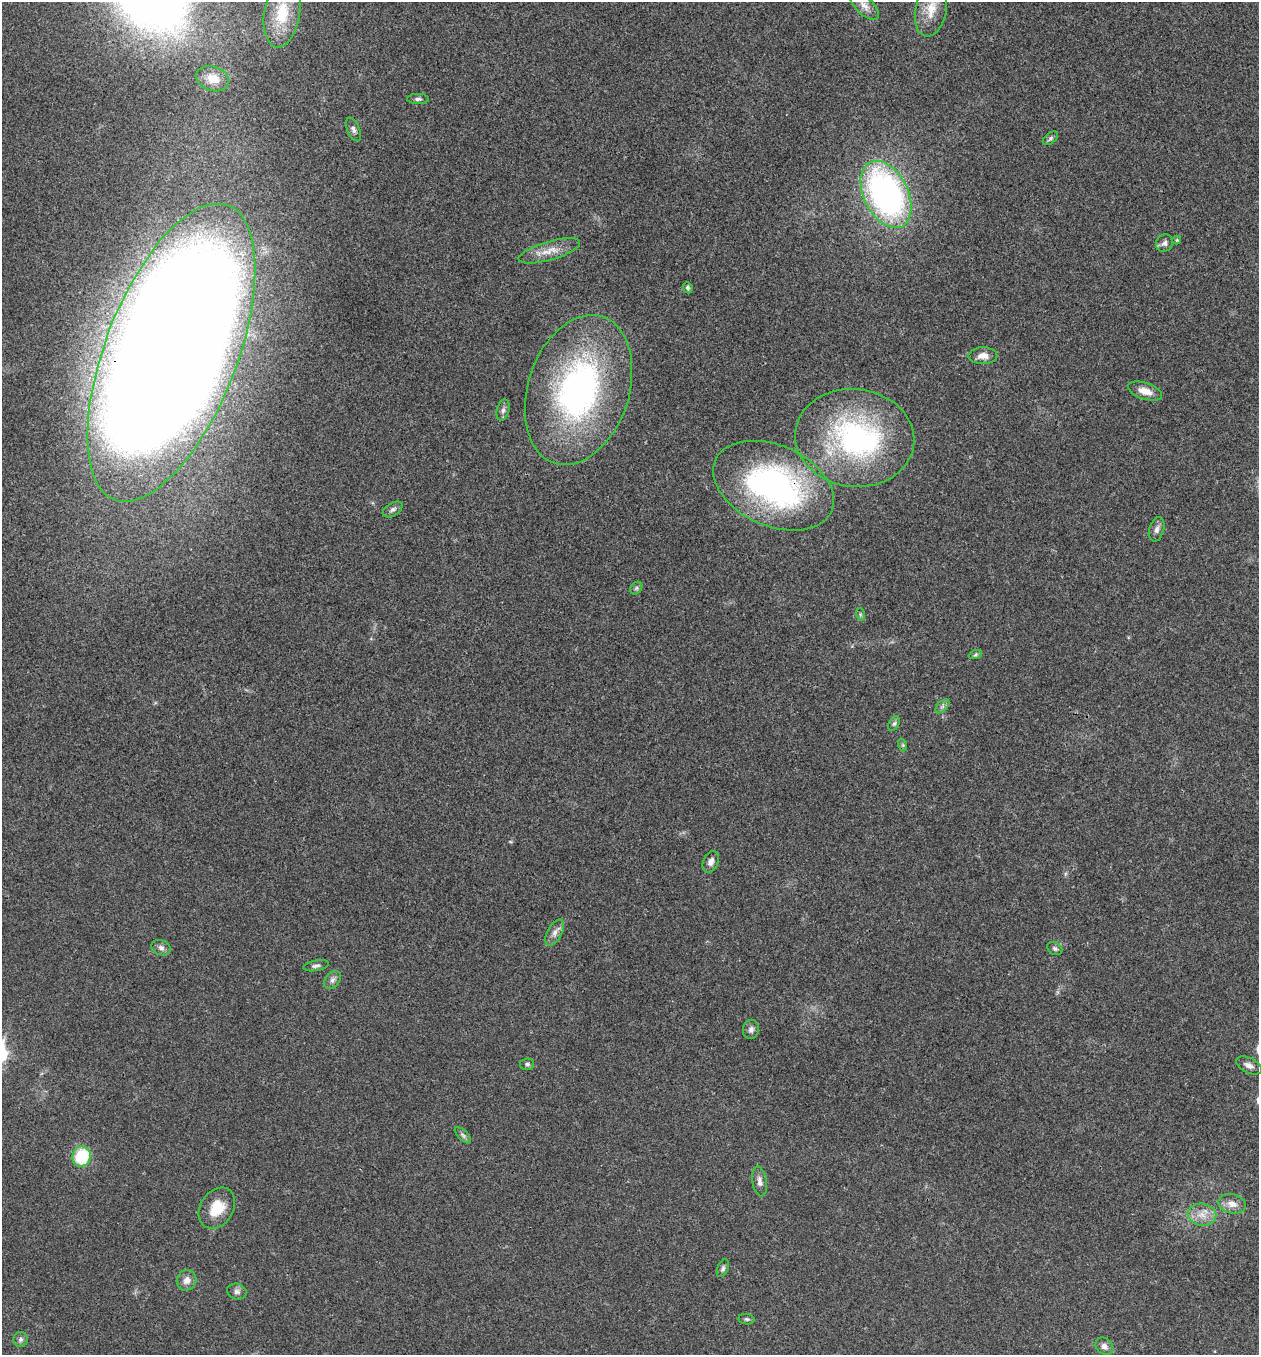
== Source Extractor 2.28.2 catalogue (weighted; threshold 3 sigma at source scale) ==
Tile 6 of 4 x 4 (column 2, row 2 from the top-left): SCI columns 1394-2650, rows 2710-4062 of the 5432 x 5417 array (HDU 1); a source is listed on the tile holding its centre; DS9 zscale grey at full resolution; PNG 1261 x 1357 px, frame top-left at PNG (2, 2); each listed source drawn as its Kron ellipse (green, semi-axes under 4 px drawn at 4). Shown black and unused: <1% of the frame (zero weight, under 3 of 4 exposures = <1% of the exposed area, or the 3 px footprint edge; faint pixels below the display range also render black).
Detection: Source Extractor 2.28.2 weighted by HDU 2 'WHT'; one run over the whole footprint, this tile lists its part. Background 0.0246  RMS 0.0041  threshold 0.0184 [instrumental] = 3 sigma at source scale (4.5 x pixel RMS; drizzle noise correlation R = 1.50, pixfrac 1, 0.05/0.05 arcsec/px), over >= 5 px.
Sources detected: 49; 1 inside a brighter object's white glare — neither listed nor drawn; the other 48 listed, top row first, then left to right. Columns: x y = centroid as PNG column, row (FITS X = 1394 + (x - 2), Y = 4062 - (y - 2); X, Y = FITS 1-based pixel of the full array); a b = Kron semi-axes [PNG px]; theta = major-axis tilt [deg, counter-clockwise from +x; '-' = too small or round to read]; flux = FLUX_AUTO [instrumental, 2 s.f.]
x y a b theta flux
864 5 19 8 -44 3.5
931 9 28 15 79 9.7
282 13 34 18 81 16
213 79 17 12 -19 6.1
418 99 11 5 0 1.2
353 129 12 6 -67 1.4
1050 138 9 5 39 0.9
886 194 36 22 -63 130
1177 240 4 4 - 0.41
1164 243 9 8 - 1.6
549 251 32 9 16 6.1
688 288 5 4 - 0.82
171 353 158 66 69 2100
983 356 14 8 1 3.4
578 390 77 50 72 130
1145 391 18 8 -18 4.6
503 410 10 6 75 1.4
855 438 60 49 -7 87
774 486 63 40 -24 110
393 509 11 6 31 1.4
1157 529 12 7 74 1.9
636 588 7 5 48 0.83
860 614 6 4 -72 0.66
975 655 7 4 19 0.71
942 706 8 5 45 1.1
894 723 8 5 61 0.97
903 745 6 4 -71 0.59
711 862 11 7 66 2
555 932 14 7 61 2.5
161 948 10 7 -23 1.5
1055 949 8 6 -32 1
316 966 13 5 11 1.3
332 980 10 7 51 1.6
751 1029 10 8 81 1.6
527 1064 7 5 7 0.99
1249 1065 14 7 -25 2.3
463 1135 10 4 -45 1
81 1156 10 9 - 19
760 1181 15 7 -81 2.3
1232 1204 14 9 -14 3.7
217 1208 22 16 57 10
1202 1215 14 11 -9 4.9
723 1268 9 5 67 1
187 1280 11 9 60 2.8
237 1292 10 8 -14 1.6
747 1319 8 5 -8 0.82
21 1339 7 7 - 1.2
1104 1346 10 7 -39 2.1
Overlapping masked pixels (flux is a lower limit): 2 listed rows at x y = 171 353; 774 486
Isophote crosses this tile's border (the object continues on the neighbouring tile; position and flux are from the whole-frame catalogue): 1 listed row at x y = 171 353